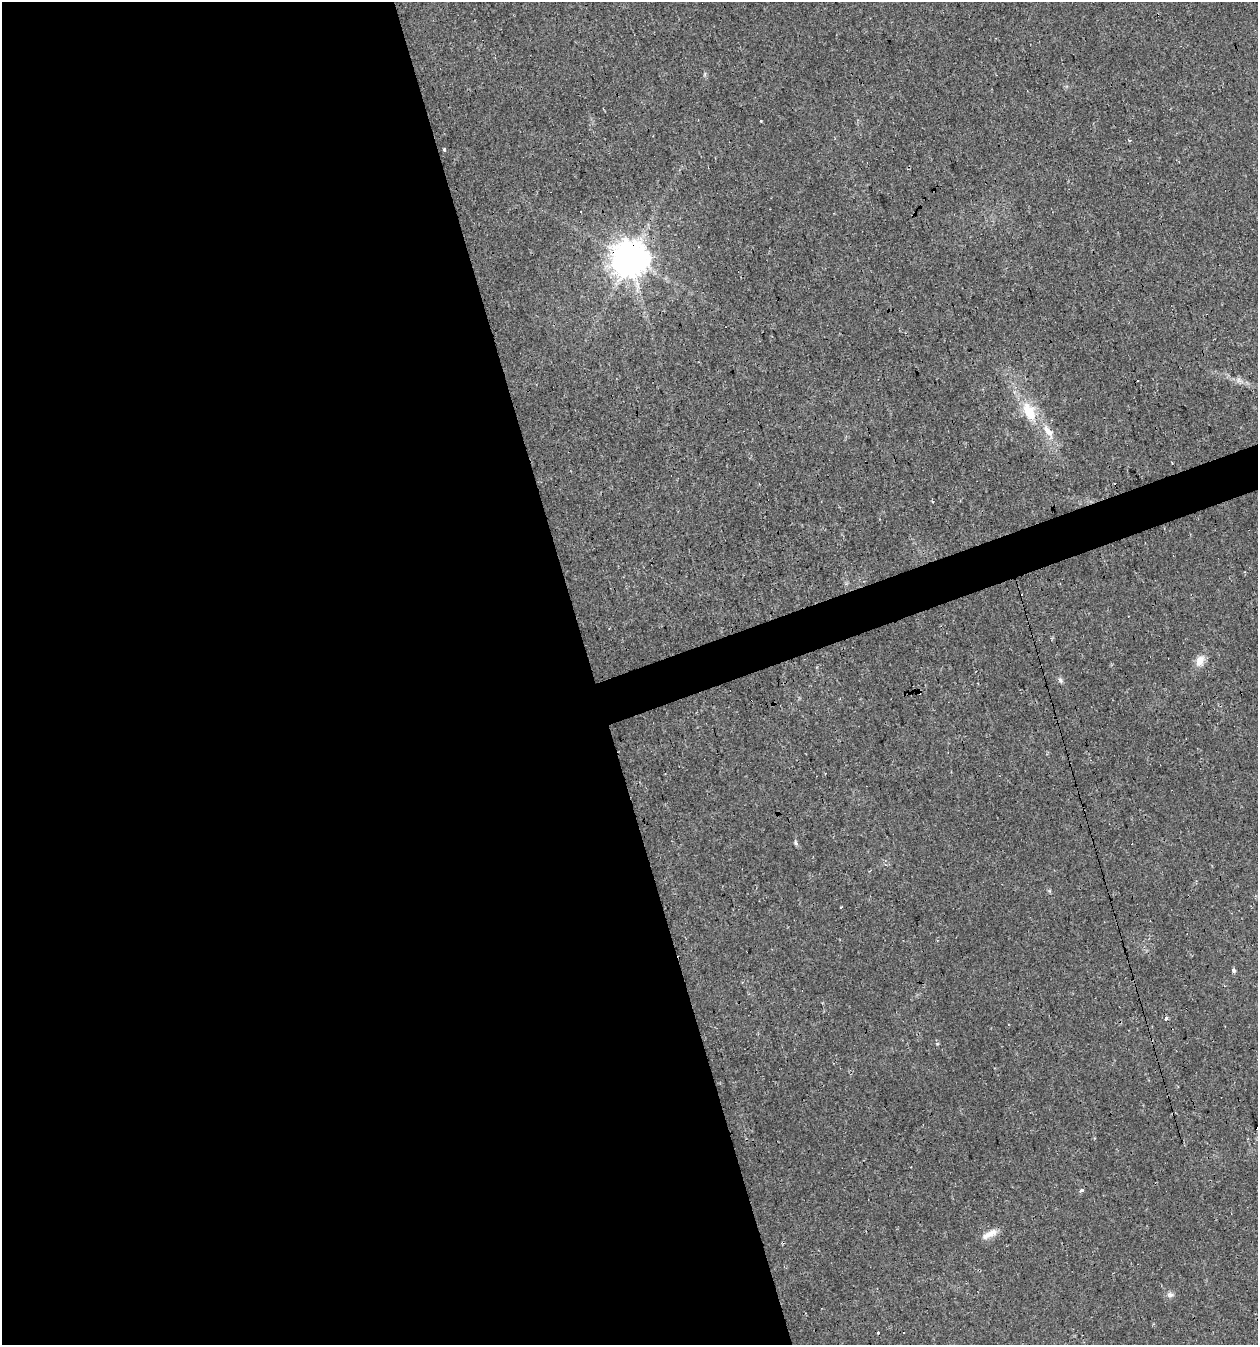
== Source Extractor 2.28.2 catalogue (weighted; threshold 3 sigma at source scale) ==
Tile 9 of 4 x 4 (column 1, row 3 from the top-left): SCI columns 60-1315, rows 1344-2686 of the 5194 x 5371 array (HDU 1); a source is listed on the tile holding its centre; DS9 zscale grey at full resolution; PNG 1260 x 1347 px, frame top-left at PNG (2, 2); no overlay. Shown black and unused: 49% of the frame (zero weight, under 2 of 3 exposures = <1% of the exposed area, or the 3 px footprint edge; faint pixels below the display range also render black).
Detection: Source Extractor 2.28.2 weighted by HDU 2 'WHT'; one run over the whole footprint, this tile lists its part. Background 0.0241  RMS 0.0031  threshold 0.0139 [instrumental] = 3 sigma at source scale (4.5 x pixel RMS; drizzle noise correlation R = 1.50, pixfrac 1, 0.0396/0.0396 arcsec/px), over >= 5 px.
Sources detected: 24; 5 cosmic-ray / hot-pixel residue — not listed; the other 19 listed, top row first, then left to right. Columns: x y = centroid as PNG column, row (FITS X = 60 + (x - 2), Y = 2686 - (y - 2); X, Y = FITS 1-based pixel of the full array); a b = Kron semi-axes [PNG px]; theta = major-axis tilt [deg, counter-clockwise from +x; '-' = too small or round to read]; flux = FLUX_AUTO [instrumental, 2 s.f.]
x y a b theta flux
761 121 3 3 - 2.7
1129 140 4 3 - 0.5
444 150 3 3 - 2
580 211 3 3 - 1.5
629 258 10 10 - 720
1238 380 7 4 71 0.71
1029 411 27 15 -64 9.1
1047 430 19 8 -61 3.4
1200 661 14 10 62 3
1061 680 8 4 -81 0.62
795 843 7 5 -81 0.54
841 907 3 3 - 0.49
1234 970 5 4 - 0.7
1165 1018 3 3 - 2.4
1082 1190 4 3 - 1.1
986 1235 19 9 26 2.9
1170 1295 10 6 2 1
878 1332 3 3 - 0.92
903 1332 3 3 - 0.59
Overlapping masked pixels (flux is a lower limit): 1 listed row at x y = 629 258